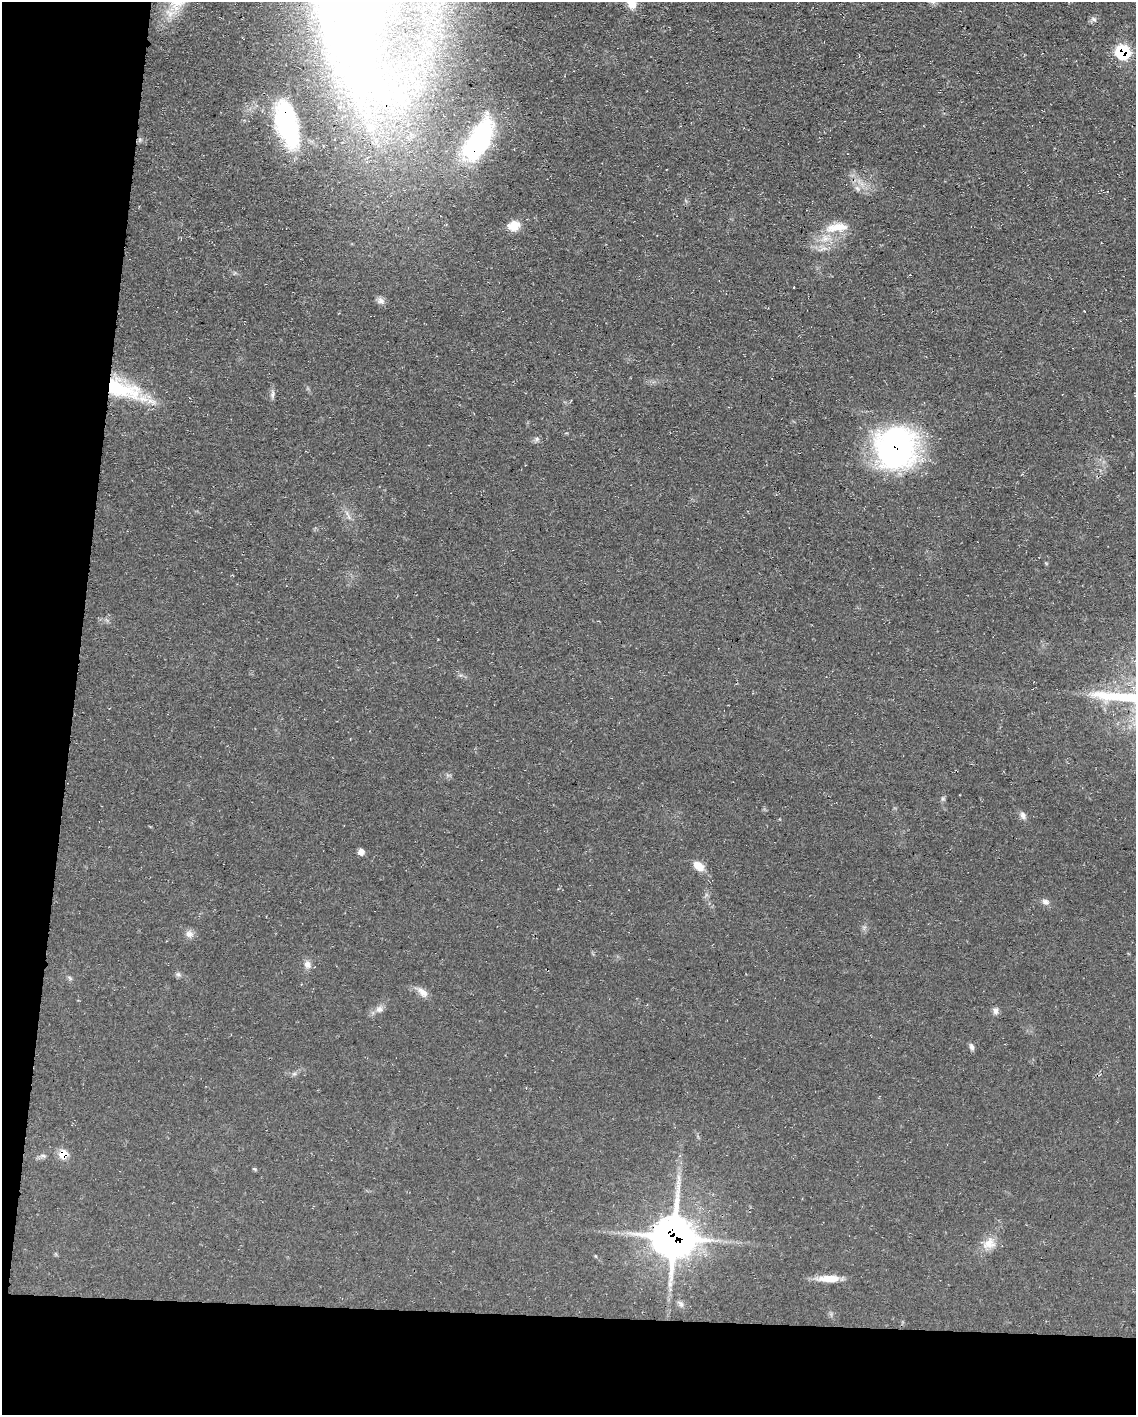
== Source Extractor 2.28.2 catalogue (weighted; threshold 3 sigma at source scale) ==
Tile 9 of 4 x 3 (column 1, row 3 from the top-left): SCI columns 1-1134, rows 214-1626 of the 4538 x 4557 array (HDU 1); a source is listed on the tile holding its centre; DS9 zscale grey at full resolution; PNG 1138 x 1417 px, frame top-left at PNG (2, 2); no overlay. Shown black and unused: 13% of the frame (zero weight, under 3 of 4 exposures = <1% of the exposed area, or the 3 px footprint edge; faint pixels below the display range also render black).
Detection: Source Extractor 2.28.2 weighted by HDU 2 'WHT'; one run over the whole footprint, this tile lists its part. Background 0.0698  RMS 0.0075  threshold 0.0339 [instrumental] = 3 sigma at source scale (4.5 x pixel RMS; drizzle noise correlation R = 1.50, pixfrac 1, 0.05/0.05 arcsec/px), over >= 5 px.
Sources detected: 33; all 33 listed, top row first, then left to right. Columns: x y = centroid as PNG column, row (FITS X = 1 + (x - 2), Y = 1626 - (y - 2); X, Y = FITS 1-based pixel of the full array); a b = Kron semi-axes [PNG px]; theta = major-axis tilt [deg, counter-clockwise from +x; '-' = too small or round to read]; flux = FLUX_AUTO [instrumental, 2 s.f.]
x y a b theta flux
631 3 17 9 -60 9.3
1093 19 8 6 -16 2
1123 52 8 8 - 70
287 124 46 19 -75 83
370 127 28 18 56 37
478 141 44 18 61 120
514 226 15 11 14 11
837 227 34 12 7 16
794 287 2 2 - 0.64
381 301 11 8 -37 3.4
119 388 46 18 -17 65
272 394 11 4 85 2.3
537 439 6 6 - 1.7
896 448 40 36 79 210
943 799 6 4 -18 0.97
1023 815 10 7 -72 3
361 852 7 6 - 4.1
698 866 13 8 -37 9
1045 902 11 6 -21 2.9
189 934 11 9 -19 4
307 964 11 9 -82 4.3
178 974 6 6 - 1.7
423 992 15 9 -43 5.8
379 1009 10 9 - 3.7
996 1011 9 7 -80 2.7
972 1047 9 6 -70 2.3
63 1154 8 7 - 15
678 1177 12 4 -76 2.7
674 1237 14 13 - 2100
989 1244 19 14 15 9.5
829 1279 26 8 1 12
670 1284 6 6 - 2.1
681 1304 7 6 - 2.1
Overlapping masked pixels (flux is a lower limit): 7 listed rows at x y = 1123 52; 287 124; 478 141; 119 388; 896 448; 63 1154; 674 1237
Isophote crosses this tile's border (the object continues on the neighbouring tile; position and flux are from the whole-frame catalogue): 1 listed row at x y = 631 3